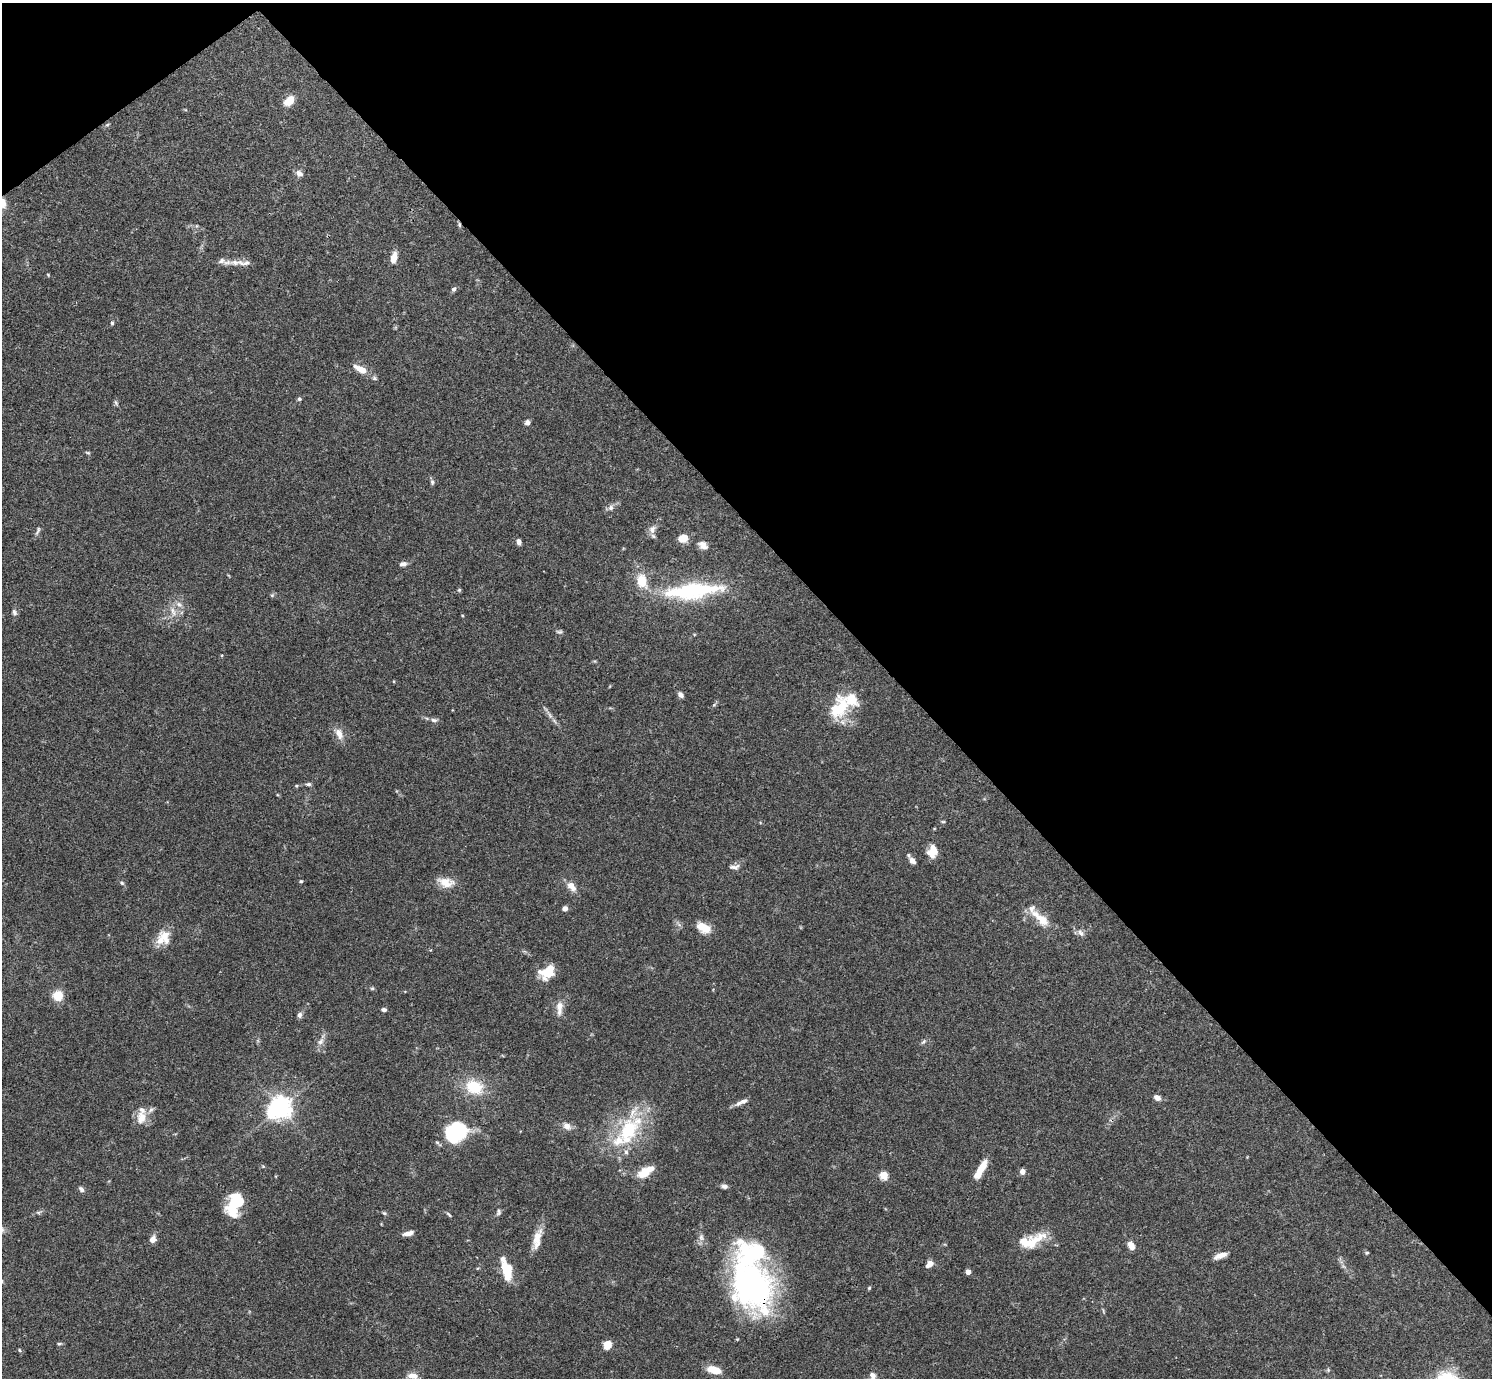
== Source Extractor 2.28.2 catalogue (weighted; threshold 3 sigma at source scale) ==
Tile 3 of 4 x 4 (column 3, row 1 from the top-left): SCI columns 2981-4470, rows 4285-5660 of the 5963 x 5959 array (HDU 1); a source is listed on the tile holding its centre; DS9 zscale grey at full resolution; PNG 1494 x 1380 px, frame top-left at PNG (2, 3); no overlay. Shown black and unused: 41% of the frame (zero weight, under 3 of 4 exposures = <1% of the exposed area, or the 3 px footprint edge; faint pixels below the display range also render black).
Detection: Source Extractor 2.28.2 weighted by HDU 2 'WHT'; one run over the whole footprint, this tile lists its part. Background 0.0711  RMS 0.0032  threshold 0.0143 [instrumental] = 3 sigma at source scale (4.5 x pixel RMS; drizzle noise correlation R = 1.50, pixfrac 1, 0.05/0.05 arcsec/px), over >= 5 px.
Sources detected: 116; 5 inside a brighter object's white glare — not listed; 12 inside a brighter listed object's ellipse — not listed separately; the other 99 listed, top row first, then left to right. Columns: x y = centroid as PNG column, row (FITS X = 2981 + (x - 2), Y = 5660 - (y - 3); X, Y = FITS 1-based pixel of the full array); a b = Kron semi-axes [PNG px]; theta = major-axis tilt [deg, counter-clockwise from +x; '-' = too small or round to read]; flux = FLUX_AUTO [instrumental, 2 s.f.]
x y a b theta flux
289 101 11 7 47 5.1
107 125 6 4 19 0.42
299 173 9 7 -28 1.5
2 203 12 9 -71 3.5
459 225 7 5 -88 0.52
394 258 12 6 78 3.5
221 261 10 7 19 1.1
245 263 23 7 -1 2.4
48 275 4 3 - 0.27
454 289 6 5 - 0.79
112 323 5 4 - 0.51
360 369 21 8 -28 4.1
299 399 6 5 - 0.53
116 403 8 4 -63 0.56
527 422 5 5 - 1.4
88 452 7 3 -9 0.4
432 482 7 5 -89 0.7
611 508 8 7 - 1.2
652 529 11 9 67 1.8
38 531 14 4 65 0.83
683 538 6 5 - 7.8
519 542 6 5 - 1.2
703 545 12 9 -37 2.1
403 564 8 5 10 1.3
642 581 18 12 -73 7
459 590 5 5 - 0.4
698 590 70 18 5 27
272 595 6 4 17 0.43
179 604 9 7 -38 1.5
173 611 17 7 -67 2.5
14 612 9 6 -70 0.93
559 632 9 5 -4 0.65
681 695 7 5 -49 1.4
714 705 6 4 43 0.48
840 708 31 19 65 13
550 715 14 6 -59 1.4
434 720 9 5 -9 0.96
339 734 16 9 -68 2.9
308 784 8 5 6 0.73
296 786 5 4 - 0.38
943 822 6 4 0 0.34
933 851 12 9 82 5.2
912 860 7 5 -53 1.9
734 867 14 6 6 1.2
301 881 4 4 - 0.38
122 883 7 5 -18 0.52
446 883 21 11 -13 4.5
571 886 12 7 -51 3.2
565 908 5 5 - 1.5
1040 918 32 11 -42 6.1
703 927 15 9 -30 5.4
1081 933 11 6 -62 1.3
163 938 20 16 57 5.2
548 972 14 10 30 9.6
372 988 6 5 - 0.41
58 996 9 9 - 6
559 1008 19 8 87 3.1
384 1010 5 4 - 0.91
300 1015 7 6 - 1
320 1041 10 7 56 1.6
923 1042 9 4 45 0.64
474 1087 21 16 -24 11
1157 1098 7 5 -30 1.9
738 1103 11 6 23 1.3
280 1107 7 7 - 210
141 1118 20 13 78 3.9
567 1126 12 9 -40 2.1
628 1131 45 26 67 24
455 1133 24 21 -3 19
980 1170 22 6 61 6.4
1022 1171 5 5 - 1.8
645 1172 17 8 33 6.8
884 1175 5 5 - 13
724 1186 9 5 -6 1
81 1189 9 5 -47 0.81
234 1202 32 12 79 13
498 1211 10 5 -89 0.86
38 1212 8 4 8 0.66
384 1213 6 4 -22 0.47
449 1214 9 4 -45 0.53
408 1233 12 5 14 1.8
537 1237 26 9 68 4.6
701 1237 10 6 -80 1.3
153 1239 8 7 - 2
1032 1243 36 13 39 7.6
1131 1245 8 5 -64 3.2
1367 1253 5 5 - 0.49
1220 1256 16 6 19 2.3
930 1264 8 5 39 2.4
507 1269 20 10 -78 9.1
968 1272 4 4 - 2.5
751 1285 61 44 -66 86
869 1288 4 4 - 0.39
59 1344 7 3 1 0.43
607 1345 8 7 - 4.1
19 1350 5 4 - 0.39
714 1370 15 7 -13 5.5
413 1376 14 8 -14 2.4
873 1376 12 7 -86 1.8
Overlapping masked pixels (flux is a lower limit): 3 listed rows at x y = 2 203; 459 225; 751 1285
Isophote crosses this tile's border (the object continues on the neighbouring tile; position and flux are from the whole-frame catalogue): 3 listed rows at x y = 2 203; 413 1376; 873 1376